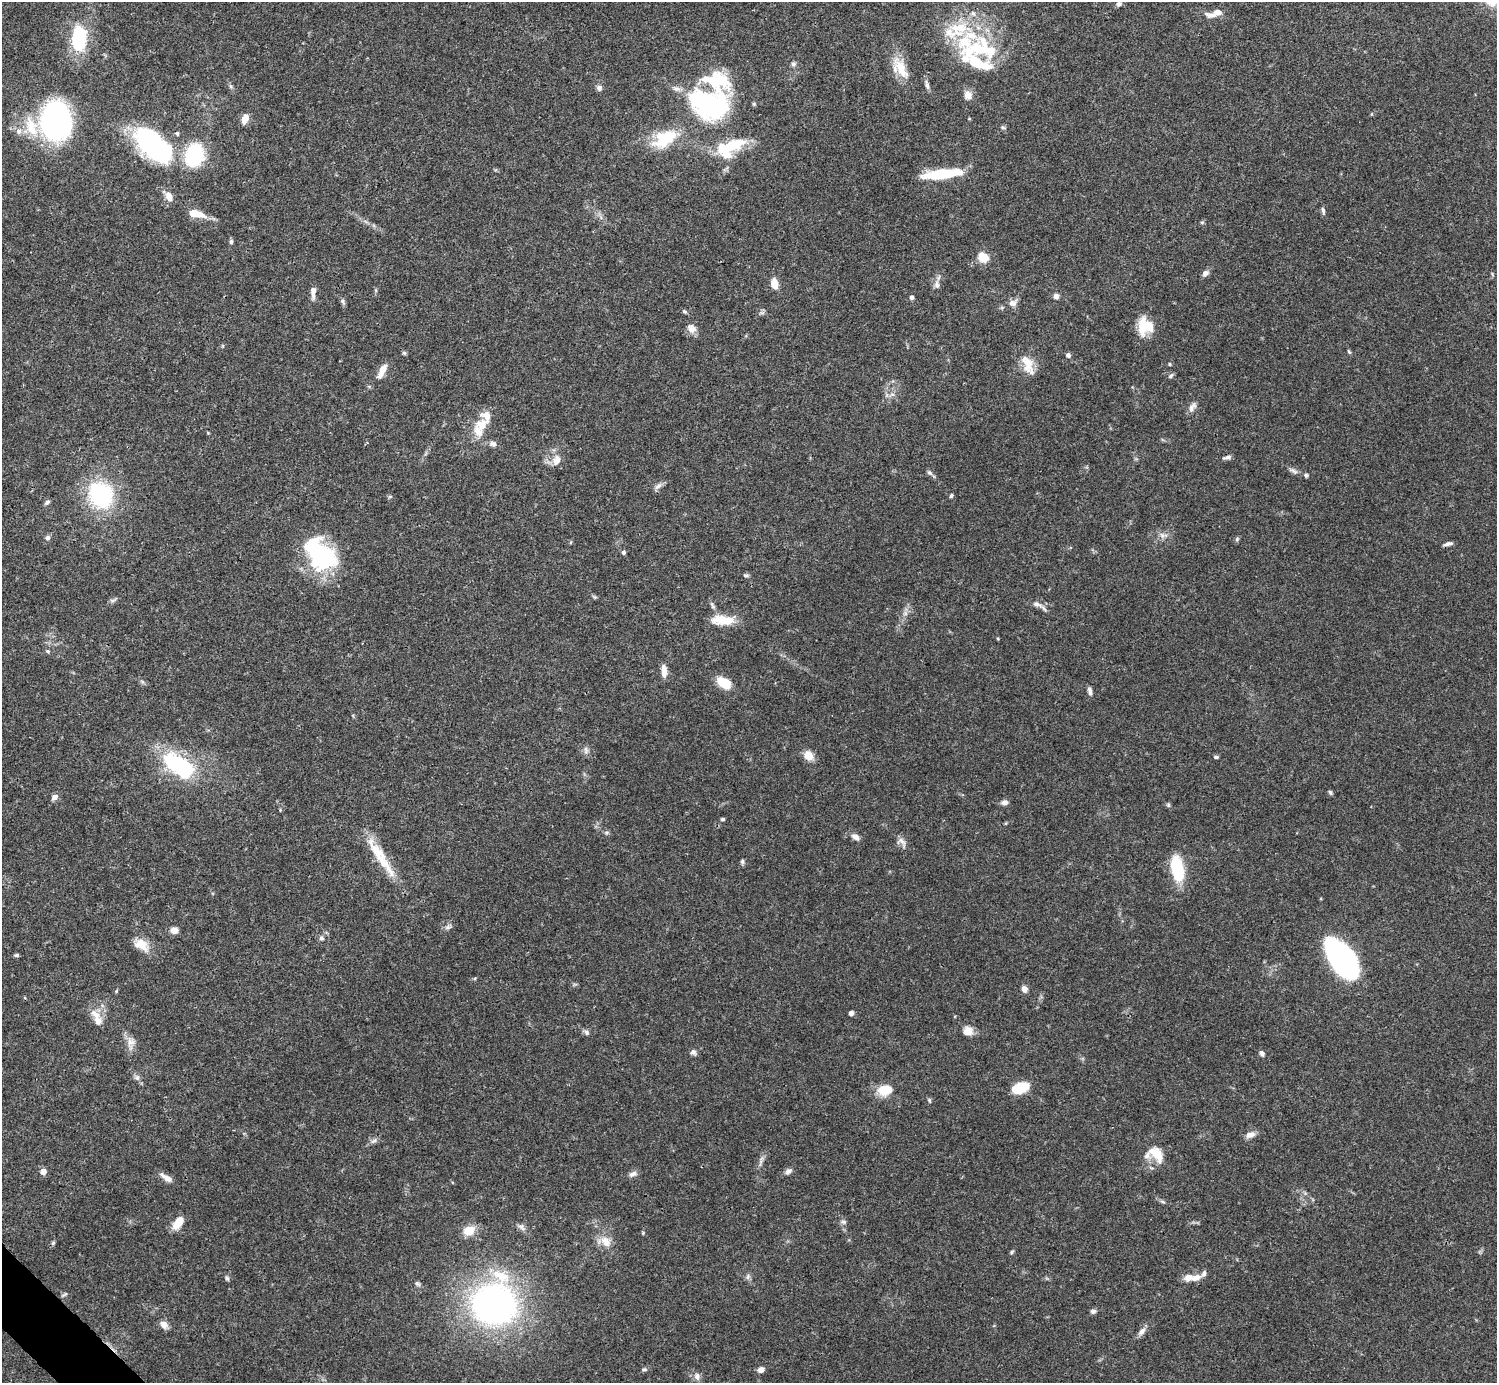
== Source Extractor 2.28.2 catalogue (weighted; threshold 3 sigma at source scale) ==
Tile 7 of 4 x 4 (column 3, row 2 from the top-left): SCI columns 2990-4484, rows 2921-4301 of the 5982 x 5981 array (HDU 1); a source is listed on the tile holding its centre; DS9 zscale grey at full resolution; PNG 1499 x 1385 px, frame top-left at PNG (2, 2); no overlay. Shown black and unused: <1% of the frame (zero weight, under 3 of 4 exposures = <1% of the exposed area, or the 3 px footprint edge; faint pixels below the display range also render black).
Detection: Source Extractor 2.28.2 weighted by HDU 2 'WHT'; one run over the whole footprint, this tile lists its part. Background 0.0403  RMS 0.0026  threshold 0.0119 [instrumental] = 3 sigma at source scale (4.5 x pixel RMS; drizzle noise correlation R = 1.50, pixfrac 1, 0.05/0.05 arcsec/px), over >= 5 px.
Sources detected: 166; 5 inside a brighter object's white glare — not listed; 21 inside a brighter listed object's ellipse — not listed separately; the other 140 listed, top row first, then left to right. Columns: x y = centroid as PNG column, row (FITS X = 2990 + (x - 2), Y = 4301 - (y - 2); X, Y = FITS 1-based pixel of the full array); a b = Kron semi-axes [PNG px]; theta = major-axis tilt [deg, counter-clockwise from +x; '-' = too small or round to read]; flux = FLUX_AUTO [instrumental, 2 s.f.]
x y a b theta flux
1119 4 6 6 - 0.77
1217 12 21 7 9 2.3
79 38 32 18 86 15
980 47 50 40 10 25
793 64 7 6 - 0.69
901 69 34 13 -62 6
927 85 13 5 -72 0.97
231 86 7 5 -60 0.52
599 88 7 7 - 0.91
968 95 12 11 - 1.7
710 104 45 37 -52 37
754 104 6 4 -72 0.35
1371 114 5 3 - 0.23
245 119 12 7 71 2.1
56 121 35 28 -83 68
1003 127 7 4 -28 0.45
18 131 9 8 - 1.5
665 138 32 17 30 12
152 143 48 28 -48 35
734 144 32 14 22 9.7
194 155 19 15 73 23
942 174 38 8 6 14
169 197 11 8 -65 2.3
1323 210 11 5 -77 0.68
196 214 19 8 -13 4.5
1202 222 5 5 - 0.37
231 241 6 5 - 0.55
983 257 11 9 -39 4.2
1205 273 9 7 37 1
774 283 12 8 -84 3
937 284 12 8 -86 1.4
313 292 15 5 90 1.9
1056 296 7 7 - 1
912 297 5 5 - 0.66
343 301 9 5 -55 0.63
1013 303 13 9 28 1.5
684 311 6 5 - 0.44
1145 326 17 16 - 7.9
691 328 14 10 -49 1.8
1349 352 6 4 -62 0.38
404 353 5 5 - 0.4
1068 355 5 5 - 0.82
1169 364 4 4 - 0.29
1028 365 28 13 -69 4.5
382 371 20 7 64 2.8
1171 376 8 5 45 0.54
892 394 7 4 0 0.69
1192 407 14 7 54 1.4
486 416 16 11 -69 2.7
478 431 22 12 -63 4.1
493 444 10 7 -18 1.1
1227 457 11 5 10 0.83
556 460 15 10 67 2.5
1293 471 15 5 -28 1.1
929 473 9 5 -44 0.66
658 486 12 6 41 1.1
100 495 23 19 -57 32
951 496 5 4 - 0.41
390 497 6 4 1 0.35
47 502 8 5 34 0.69
1163 535 14 7 -5 1.4
48 538 6 6 - 0.73
1237 539 6 5 - 0.44
1448 544 11 4 13 0.91
624 552 5 5 - 0.61
322 555 38 30 56 23
746 575 7 5 -13 0.52
595 597 7 5 -34 0.39
112 601 8 5 17 0.65
712 605 12 5 -61 0.79
1038 605 21 6 -29 1.6
905 613 7 6 - 0.79
723 620 28 11 -2 5.8
48 651 6 4 -20 0.4
664 671 14 6 -88 2.3
724 683 14 8 -33 7.1
1090 691 10 5 -81 1
586 750 11 6 -83 0.95
808 755 12 9 -46 3
1216 757 6 4 -8 0.41
179 765 38 20 -34 26
1330 792 6 5 - 0.48
55 797 8 6 37 1.2
1004 802 8 6 11 1.2
1168 805 5 5 - 0.42
723 819 5 4 - 0.42
606 833 8 5 7 0.51
855 837 12 7 -33 1.4
902 842 16 9 -46 1.6
380 857 66 11 -57 9.4
742 861 6 6 - 0.54
1177 868 22 10 -77 17
448 927 10 6 15 0.81
174 930 8 7 - 1.9
321 938 7 6 - 0.66
141 945 21 12 -32 4
16 955 6 4 0 0.47
1343 960 34 16 -56 90
1024 989 7 6 - 1.4
116 991 5 4 - 0.29
851 1013 4 4 - 1.3
95 1014 18 9 -35 2.5
968 1031 13 12 - 2.2
586 1032 8 6 -39 0.74
131 1043 21 10 -89 2.5
693 1052 7 6 - 0.88
1262 1053 7 5 -58 0.8
137 1077 9 8 - 0.94
1020 1087 16 10 18 7.7
885 1090 17 12 12 5.6
929 1100 6 4 -72 0.42
1250 1135 12 8 21 1.7
374 1141 11 4 26 0.84
1156 1154 25 14 -50 5.1
761 1161 15 5 78 1.1
43 1171 6 5 - 2
788 1171 10 7 43 0.97
633 1174 12 7 24 1.1
167 1178 17 7 -30 1.7
1163 1202 7 4 -19 0.45
843 1222 7 5 -2 0.63
178 1223 14 7 52 4.8
522 1227 12 6 -48 1
469 1230 13 10 13 4.4
643 1233 5 3 - 0.25
606 1241 18 12 -51 3.4
53 1243 7 4 46 0.43
1011 1252 6 4 29 0.38
748 1277 8 6 70 0.7
227 1278 7 4 -69 0.5
1196 1278 12 8 16 2
417 1284 8 5 -27 0.57
64 1295 11 4 33 0.43
494 1304 37 36 - 110
1093 1311 7 6 - 0.74
164 1325 10 7 -45 1.9
1142 1331 13 7 49 1.4
644 1369 8 5 10 0.5
761 1370 7 6 - 1.5
697 1377 10 8 -62 1.3